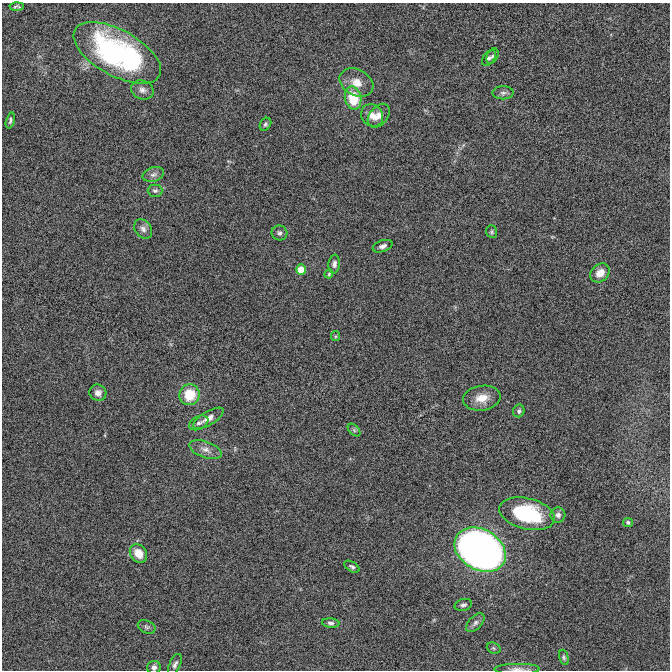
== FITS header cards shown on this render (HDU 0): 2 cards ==
NAXIS1  =                  668 / Axis length
NAXIS2  =                  668 / Axis length

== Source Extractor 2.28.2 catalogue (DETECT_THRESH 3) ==
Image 668 x 668 px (HDU 0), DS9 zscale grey, 1 PNG px = 1 image px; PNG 672 x 672 px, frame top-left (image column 1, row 668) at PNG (2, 3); each listed source drawn as its Kron ellipse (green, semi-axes under 4 px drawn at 4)
Background 3.05e-05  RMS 0.0017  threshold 0.00523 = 3 sigma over >= 5 px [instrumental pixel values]
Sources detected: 46; all 46 listed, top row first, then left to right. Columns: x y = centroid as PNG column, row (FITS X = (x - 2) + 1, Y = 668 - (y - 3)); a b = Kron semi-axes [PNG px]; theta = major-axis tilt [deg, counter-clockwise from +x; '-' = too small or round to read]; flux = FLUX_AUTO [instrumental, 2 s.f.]
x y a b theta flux
17 6 7 3 3 0.23
117 53 48 23 -29 27
492 56 8 5 61 0.3
489 58 9 5 53 0.34
356 82 18 13 -27 1.6
142 90 11 9 -24 0.64
503 93 10 6 0 0.4
353 98 11 8 -78 3.9
372 115 12 10 -46 1.1
379 116 13 9 51 0.93
10 121 8 4 75 0.25
265 124 7 5 57 0.23
153 175 11 7 17 0.53
155 191 7 6 - 0.35
143 229 10 8 -51 0.53
492 232 6 5 - 0.2
279 233 8 7 - 0.37
383 246 10 5 19 0.49
334 264 9 6 84 0.42
301 269 5 5 - 1.8
600 273 11 8 41 1.3
329 274 4 4 - 0.15
336 336 5 4 - 0.15
98 393 8 8 - 0.65
189 395 10 10 - 3.2
482 398 18 12 8 1.7
519 411 6 5 - 0.3
208 418 17 6 31 0.91
199 423 10 6 26 0.43
354 430 7 4 -46 0.23
205 450 17 8 -19 0.88
527 514 28 15 -14 10
558 515 7 7 - 0.47
628 522 5 4 - 0.25
480 550 27 20 -30 100
138 553 10 8 -53 1.8
352 567 8 5 -32 0.28
463 605 9 6 15 0.31
331 623 9 4 -5 0.32
475 623 11 6 46 0.46
147 627 9 6 -25 0.31
494 648 7 5 -22 0.21
564 657 8 4 -78 0.21
175 665 11 5 65 0.44
154 667 7 6 - 0.47
517 669 23 5 1 0.67
At the frame edge (FLAGS 8, measured only in part): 2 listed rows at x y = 154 667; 517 669